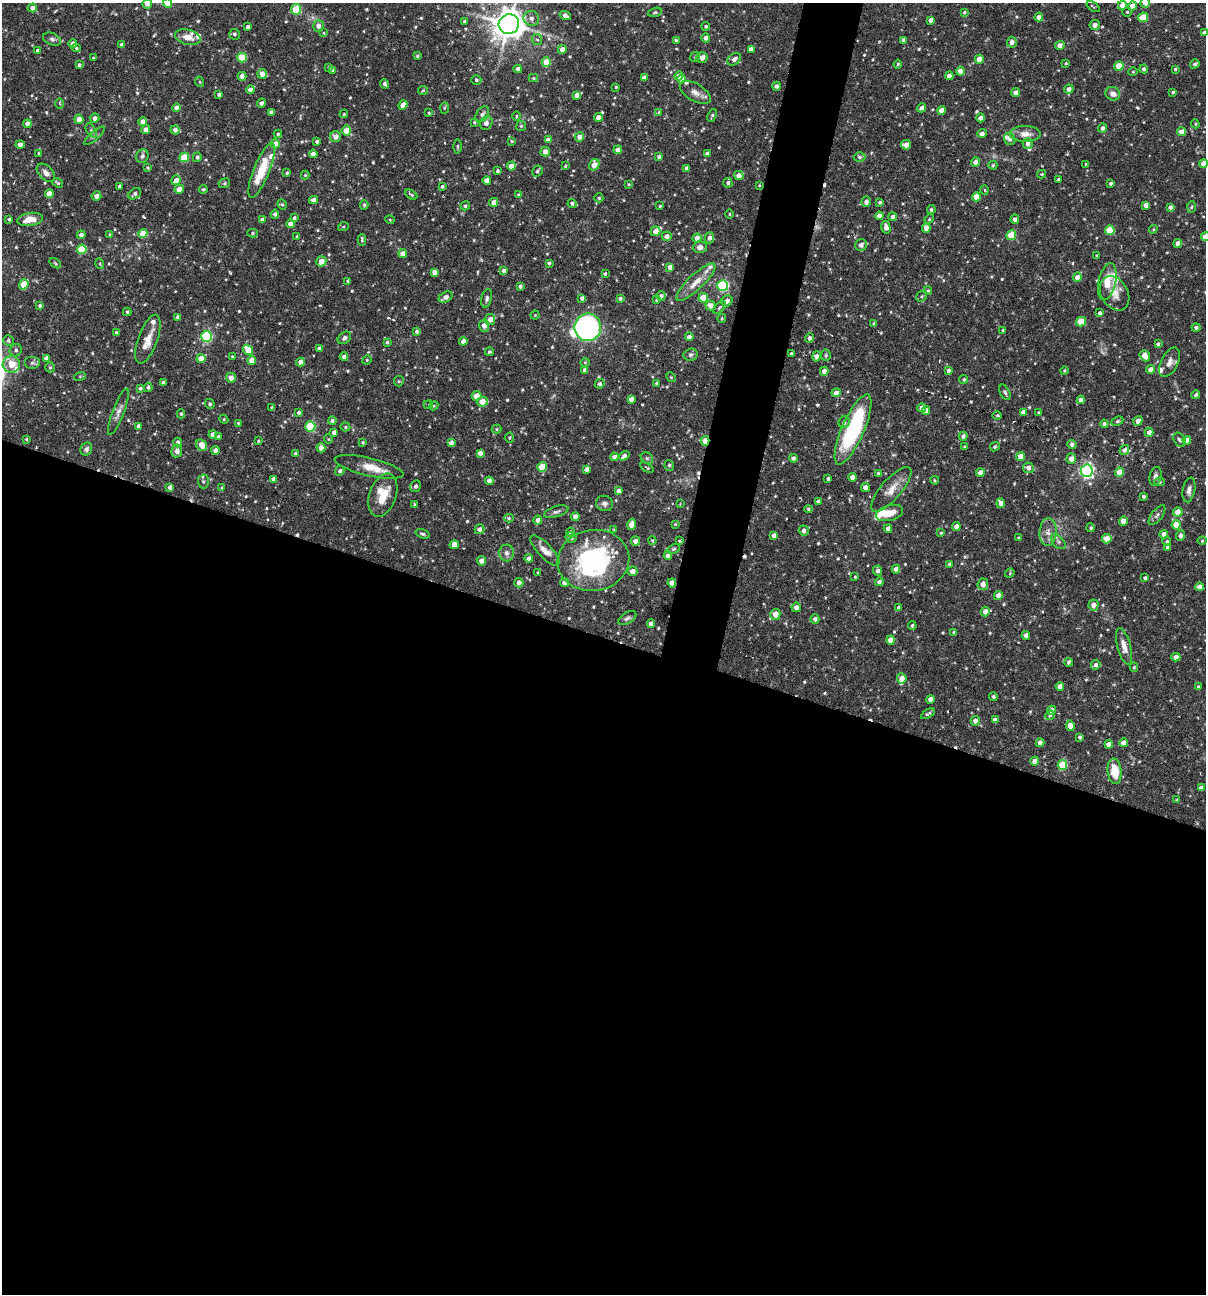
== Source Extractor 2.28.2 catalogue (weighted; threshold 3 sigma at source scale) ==
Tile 14 of 4 x 4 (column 2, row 4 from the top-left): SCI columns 1453-2656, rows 1-1292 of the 5187 x 5168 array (HDU 1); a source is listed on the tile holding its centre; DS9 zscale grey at full resolution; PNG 1208 x 1296 px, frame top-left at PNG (2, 3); each listed source drawn as its Kron ellipse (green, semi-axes under 4 px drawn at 4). Shown black and unused: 54% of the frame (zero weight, under 3 of 6 exposures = <1% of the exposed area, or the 3 px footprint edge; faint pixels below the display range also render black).
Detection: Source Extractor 2.28.2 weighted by HDU 2 'WHT'; one run over the whole footprint, this tile lists its part. Background 0.0752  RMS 0.0048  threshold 0.0198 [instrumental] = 3 sigma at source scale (4.09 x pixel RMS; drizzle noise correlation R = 1.36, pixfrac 0.8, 0.05/0.05 arcsec/px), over >= 5 px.
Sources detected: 631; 1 too faint to see at this stretch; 2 inside a brighter object's white glare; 4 cosmic-ray / hot-pixel residue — neither listed nor drawn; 23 inside a brighter listed object's ellipse — not listed separately; of the other 601, all 500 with FLUX_AUTO >= 0.437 (the completeness limit of this list) listed and drawn (101 fainter detections not listed), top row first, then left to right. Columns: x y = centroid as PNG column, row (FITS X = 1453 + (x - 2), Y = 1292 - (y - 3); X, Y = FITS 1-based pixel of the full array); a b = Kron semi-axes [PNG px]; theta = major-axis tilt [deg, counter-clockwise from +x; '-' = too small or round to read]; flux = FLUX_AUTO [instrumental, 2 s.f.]
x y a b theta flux
168 3 4 4 - 8.7
1145 3 5 4 - 2.5
147 4 5 5 - 2.5
1122 5 4 4 - 2.7
1132 6 4 4 - 3.1
1093 7 7 3 -34 0.62
32 8 4 4 - 2.3
296 9 5 5 - 15
655 12 7 4 15 0.69
964 12 4 3 - 0.58
1127 12 4 4 - 0.55
565 15 6 4 -19 2
1039 17 4 4 - 2.5
1143 17 5 4 - 11
531 18 8 7 - 2.1
931 20 4 4 - 2.4
464 21 4 4 - 0.55
509 24 10 9 - 660
1095 25 5 5 - 2.2
318 26 6 5 - 2.1
706 26 4 4 - 0.69
248 27 4 3 - 1.1
324 33 4 3 - 0.44
1204 33 4 4 - 1.7
234 34 5 5 - 0.92
188 37 13 7 -15 4.1
706 38 4 4 - 2
52 39 9 6 -23 1.2
537 39 5 5 - 0.81
676 40 4 3 - 0.7
904 40 4 4 - 1.3
1012 42 5 5 - 1.9
73 44 4 4 - 2.6
122 45 4 3 - 1.5
1060 45 5 4 - 2
76 48 5 4 - 0.62
562 49 4 4 - 2.7
751 49 4 4 - 2.9
38 51 4 4 - 1.2
417 56 4 3 - 0.59
242 57 5 5 - 13
695 57 5 4 - 0.6
702 57 5 5 - 3
93 58 3 3 - 0.45
734 59 7 5 37 1.8
979 59 4 4 - 4.4
546 62 5 4 - 6.7
1066 63 3 2 - 0.46
898 64 4 4 - 0.57
1195 64 5 4 - 1
79 65 4 4 - 1
1119 66 5 4 - 7.9
329 67 4 4 - 0.52
518 69 4 4 - 1.6
1144 69 4 4 - 0.94
1175 69 3 3 - 0.49
332 70 4 4 - 0.83
960 71 4 4 - 2.5
1133 72 4 4 - 0.44
262 74 5 4 - 2.7
242 76 4 4 - 2.5
679 76 4 4 - 3.5
949 76 4 4 - 2.1
533 78 5 4 - 0.54
644 78 4 4 - 2
682 79 4 4 - 3.9
476 80 5 4 - 0.72
200 82 5 3 - 0.45
385 84 5 4 - 1.2
777 86 4 4 - 1.5
616 87 3 3 - 0.52
1069 89 5 4 - 1.8
250 90 4 4 - 2.7
423 90 5 4 - 0.51
695 92 17 8 -31 3.2
1173 92 3 3 - 0.59
1016 93 4 4 - 2.5
219 94 3 3 - 0.83
1113 94 7 6 - 2.8
577 95 4 4 - 2.9
261 103 5 4 - 1.2
60 104 5 3 - 0.45
403 105 5 4 - 3.5
176 108 4 4 - 2.7
444 108 6 4 88 0.55
922 108 5 4 - 1.6
941 110 4 4 - 2.7
271 112 4 4 - 1.3
659 112 3 3 - 0.58
429 113 3 3 - 0.51
344 114 4 3 - 0.48
482 114 9 6 55 1.4
712 115 7 4 67 0.75
516 116 4 3 - 0.44
598 117 4 4 - 2.7
94 118 5 4 - 1.8
981 118 4 4 - 3.3
79 119 4 4 - 3.7
143 122 4 4 - 2.6
474 122 4 3 - 0.49
486 123 7 6 - 1.6
27 124 4 4 - 2.6
1195 124 4 3 - 0.52
521 126 5 5 - 0.63
1103 128 4 3 - 1.3
91 130 8 4 -59 0.95
146 130 4 4 - 2.4
175 130 4 4 - 1.9
346 131 5 5 - 8.6
1181 132 4 4 - 3.7
982 133 4 4 - 1.6
278 134 4 4 - 0.56
1025 134 15 8 -1 3.8
94 136 13 4 42 1.2
335 137 5 5 - 2.8
579 137 5 4 - 2.8
1010 139 6 5 - 1.4
548 140 4 4 - 2.4
512 141 3 3 - 0.53
317 142 3 3 - 0.96
275 144 4 4 - 3.4
1028 144 5 5 - 1.7
20 145 4 4 - 2.1
906 145 5 4 - 3.1
457 146 7 3 -89 0.59
618 150 4 4 - 2.6
545 152 4 4 - 2.8
39 153 4 4 - 0.51
707 153 4 3 - 0.96
313 154 4 4 - 3.4
142 156 7 6 - 1.2
184 157 5 4 - 15
197 157 5 4 - 1
659 157 4 4 - 1.2
859 157 6 4 -3 0.87
975 162 4 4 - 2.4
1086 164 3 3 - 0.7
1204 164 4 4 - 4.3
594 165 6 5 - 5.1
993 165 4 4 - 0.56
511 166 4 4 - 4.5
565 166 4 3 - 0.51
148 168 3 3 - 0.58
687 168 4 4 - 1.9
262 170 29 8 68 13
497 171 4 4 - 0.74
537 171 6 5 - 1.1
46 173 11 7 -44 2.5
287 173 4 3 - 0.75
1042 174 5 3 - 0.68
305 175 4 4 - 0.49
739 175 5 4 - 2.8
1059 179 3 3 - 0.59
176 180 5 4 - 2.5
487 180 4 4 - 3.1
58 183 6 3 -37 0.69
224 183 6 4 22 0.59
728 183 5 4 - 1
1111 183 3 3 - 0.82
628 184 4 4 - 0.54
759 185 4 3 - 0.44
120 186 4 3 - 1.2
442 187 4 4 - 0.8
179 189 5 4 - 4.3
203 189 4 4 - 0.66
984 190 5 3 - 0.5
49 194 4 4 - 5.4
135 194 7 5 36 1.2
411 195 6 3 -29 0.74
518 195 4 4 - 0.45
96 196 5 4 - 2.3
976 197 4 4 - 6.6
599 198 4 4 - 0.68
314 200 4 4 - 2.6
494 202 4 4 - 2.9
866 202 5 4 - 1.6
880 202 4 3 - 0.75
572 203 4 4 - 1.1
282 205 5 4 - 0.67
364 205 4 4 - 0.69
1146 205 4 4 - 2.7
465 206 5 4 - 0.82
660 206 3 3 - 0.47
1170 207 4 3 - 1.4
1191 207 6 4 87 0.55
931 210 4 4 - 0.9
275 214 4 4 - 1.2
730 214 5 3 - 0.44
879 216 4 4 - 2.2
893 217 4 4 - 1.4
294 218 4 3 - 0.82
9 219 3 3 - 0.71
30 219 13 6 8 5.7
929 219 5 4 - 0.54
1015 219 5 4 - 1.5
262 220 4 4 - 2.3
390 220 4 4 - 0.55
290 224 4 4 - 3.3
343 227 5 3 - 0.44
886 227 6 4 -77 2.7
926 228 4 4 - 2.8
1153 229 4 4 - 0.5
1110 230 5 4 - 13
656 231 5 4 - 3.3
143 233 4 4 - 9.1
253 233 5 4 - 0.63
110 234 4 3 - 0.46
81 235 4 4 - 1.9
1011 235 5 5 - 16
297 236 4 3 - 0.84
667 236 5 5 - 2.6
1205 237 4 4 - 5.5
697 238 4 4 - 3.3
709 238 5 5 - 1.8
362 240 6 3 -90 1
1178 243 4 4 - 2.6
861 245 6 5 - 1.7
700 247 7 6 - 1.9
82 249 5 5 - 17
403 254 4 4 - 3.3
1097 255 4 3 - 0.44
321 261 5 5 - 4.7
55 263 6 3 -36 0.49
549 263 3 3 - 0.87
100 264 5 3 - 0.5
670 267 4 4 - 3.2
504 271 4 4 - 2
434 272 4 4 - 2.6
605 274 4 3 - 0.57
1077 277 4 4 - 2.7
348 281 3 3 - 0.77
696 282 26 7 43 5.9
1107 282 19 8 78 6.9
24 284 5 4 - 9.5
723 285 5 5 - 45
520 286 4 3 - 1.1
928 291 4 4 - 0.48
1115 293 18 13 -60 5.1
661 296 5 4 - 1.5
922 296 6 4 37 0.66
446 297 7 5 30 2.3
487 298 9 5 77 1.2
582 298 4 4 - 1.3
703 298 5 4 - 11
620 299 4 4 - 1.1
657 300 4 3 - 0.51
727 301 6 5 - 1.6
40 306 3 3 - 0.8
710 306 5 4 - 3.5
719 307 8 4 46 0.74
127 312 4 3 - 0.66
1100 313 4 3 - 0.98
535 315 4 4 - 0.48
178 317 4 4 - 1.8
490 319 5 5 - 2.9
722 319 4 3 - 0.53
1081 322 5 4 - 13
874 324 4 3 - 0.6
484 326 6 5 - 3.1
588 327 14 13 - 94
1196 327 4 4 - 1.2
1003 330 3 3 - 0.61
417 331 4 4 - 0.97
116 332 3 3 - 0.5
206 336 5 5 - 42
689 337 4 4 - 3.3
344 338 7 5 37 1.2
810 338 5 4 - 1.3
148 339 26 9 70 6
9 341 5 5 - 0.91
463 341 4 4 - 2.1
387 342 4 3 - 0.63
1158 344 4 3 - 0.81
319 348 4 4 - 1.3
16 350 6 6 - 1.2
248 350 5 4 - 8.6
489 352 4 4 - 0.7
791 353 4 3 - 0.52
691 355 7 6 - 1
826 355 5 5 - 0.59
232 356 4 3 - 0.46
817 356 5 4 - 2.4
1145 356 6 4 -51 4.5
344 357 4 4 - 1.8
46 358 4 4 - 2.4
201 359 4 4 - 5.9
252 360 4 4 - 5.5
367 360 5 4 - 0.51
300 362 4 4 - 2.7
585 362 4 4 - 0.44
1169 362 16 8 63 3
32 363 8 6 0 1.2
11 364 8 8 - 6
50 367 5 4 - 0.57
1150 369 4 4 - 2.3
585 370 4 4 - 2.3
948 370 4 3 - 1.2
824 371 4 4 - 2.5
1064 371 4 4 - 0.51
80 376 6 4 18 0.46
671 377 5 4 - 0.47
231 378 5 5 - 2.9
964 379 4 4 - 0.64
399 381 5 5 - 0.54
163 383 3 3 - 1.1
656 383 3 3 - 0.6
600 384 5 4 - 1
148 387 4 4 - 1
140 388 4 4 - 0.79
1005 392 8 5 -64 1.1
836 393 4 4 - 2.7
1196 395 4 4 - 0.86
477 396 5 5 - 4.7
631 399 4 4 - 2.2
1081 400 4 4 - 2.7
482 402 5 5 - 5.6
210 404 5 4 - 0.7
428 405 5 4 - 0.54
434 406 5 4 - 0.51
272 407 3 3 - 0.61
922 408 4 4 - 2.8
926 411 4 4 - 2.6
118 412 25 5 69 2.7
299 412 4 3 - 0.93
1023 412 4 4 - 2.5
1039 412 4 4 - 0.53
181 414 4 4 - 0.61
997 415 5 3 - 0.56
224 419 4 4 - 0.48
332 421 4 4 - 0.87
1117 421 6 4 27 0.57
1138 421 5 4 - 2.9
844 422 6 5 - 1.5
238 423 4 4 - 0.52
1104 424 4 4 - 1.2
139 426 4 4 - 1.9
310 426 5 5 - 22
345 427 5 4 - 0.55
496 429 5 4 - 0.5
853 429 38 11 66 50
334 432 4 4 - 2
1149 432 4 4 - 2.5
213 435 4 4 - 2.8
963 436 4 4 - 1.3
218 437 4 4 - 0.79
509 438 5 5 - 0.68
26 439 3 2 - 0.47
328 439 4 4 - 0.45
1179 440 8 5 -54 1
1187 440 4 4 - 3.1
258 441 4 3 - 0.44
705 441 5 3 - 9.8
363 442 3 3 - 0.49
178 443 5 4 - 1.5
451 443 4 4 - 1.7
202 445 6 5 - 5.1
1072 445 4 4 - 1.3
964 447 4 3 - 0.5
995 447 5 4 - 0.77
321 448 4 4 - 2.7
86 449 7 5 62 1.2
215 450 4 4 - 2
1124 450 5 4 - 1.4
177 451 6 5 - 2.4
480 453 4 4 - 2
296 454 4 3 - 1.3
624 456 6 4 35 1.6
1021 456 4 4 - 6.1
614 457 4 4 - 1.8
647 458 7 5 -42 0.8
793 458 4 4 - 1.2
1071 459 5 4 - 2.9
669 465 5 4 - 0.77
369 467 35 9 -13 6.3
542 467 5 4 - 10
647 468 7 3 -32 0.64
1028 468 5 5 - 2.4
586 469 4 4 - 1.9
340 471 5 4 - 0.93
1087 471 6 6 - 110
1119 472 4 4 - 6.6
878 473 4 4 - 0.5
980 473 4 4 - 4.2
1155 476 9 6 78 1.5
852 477 4 4 - 2.7
273 479 4 4 - 2
828 479 3 3 - 0.93
935 480 4 4 - 0.47
203 481 7 5 -88 0.97
489 481 4 4 - 2.5
1159 482 5 4 - 0.75
416 486 6 5 - 1.2
170 487 4 4 - 2
865 487 4 4 - 2.6
222 488 4 3 - 0.59
891 489 28 10 49 5.8
1189 490 12 6 79 2
619 491 4 4 - 2.4
383 495 22 13 71 9.8
1144 496 3 3 - 0.92
818 502 4 3 - 1.4
604 503 8 7 - 1.6
1001 503 5 4 - 2.8
680 504 4 3 - 0.44
414 505 4 2 - 0.54
808 509 4 4 - 0.59
556 512 12 5 17 1.3
1178 512 4 4 - 5.8
889 513 14 7 15 5.9
1157 515 12 5 52 1.3
575 517 4 4 - 2.4
509 518 5 4 - 0.59
538 520 4 4 - 2.4
1123 521 4 4 - 4.6
631 524 5 4 - 3.3
675 524 4 3 - 0.45
1176 525 4 4 - 7.3
956 526 4 4 - 2.4
1091 528 4 4 - 0.79
479 529 5 5 - 1.6
888 529 4 4 - 2.2
614 530 3 3 - 0.45
804 531 5 5 - 1.9
570 532 4 3 - 0.84
1048 532 14 8 87 3.4
941 533 3 3 - 0.51
422 534 7 4 -18 0.82
1164 534 4 4 - 2.5
774 535 4 4 - 1.8
1180 535 5 4 - 1.5
571 537 5 5 - 1.3
1018 538 4 4 - 0.49
1107 539 5 4 - 7.3
652 540 4 3 - 0.49
635 541 5 5 - 2.3
679 541 4 3 - 0.7
1202 541 4 4 - 0.47
1058 542 9 5 -45 1.2
1167 542 4 4 - 0.94
454 545 5 4 - 3.4
1167 547 3 3 - 0.73
674 549 6 4 27 0.8
545 551 20 7 -46 4.5
507 553 8 7 - 1.9
668 556 4 4 - 2.9
529 558 4 4 - 2
593 560 36 30 9 60
481 561 4 4 - 2.8
949 564 4 3 - 0.89
896 569 4 4 - 2.4
632 571 5 5 - 3.2
877 571 5 4 - 1.4
538 573 3 3 - 0.47
1010 573 5 4 - 0.48
855 577 3 3 - 0.46
1145 578 4 3 - 0.97
879 582 4 4 - 1.7
519 583 5 4 - 2.4
564 583 4 4 - 2.5
672 583 4 4 - 4.6
983 584 6 5 - 2.8
1200 587 4 4 - 3.4
998 595 4 4 - 3.3
1093 605 5 5 - 3
796 607 5 4 - 2.3
899 608 4 4 - 2
985 612 5 4 - 2.7
775 614 5 5 - 4.7
627 618 10 5 31 1.2
815 619 4 4 - 1.3
651 624 4 4 - 2.6
912 626 4 3 - 0.84
954 632 4 3 - 0.65
1026 636 4 4 - 2
890 640 4 4 - 4.3
1124 646 19 6 -75 3.4
1176 657 4 4 - 2.8
1069 662 4 3 - 0.77
1096 665 5 4 - 1.2
1134 667 4 4 - 0.53
902 678 5 5 - 2.9
1060 686 4 4 - 2.3
1198 687 4 3 - 0.69
993 697 4 4 - 0.76
930 699 4 4 - 2.6
1052 710 4 4 - 3.3
928 714 8 4 31 0.88
1050 715 5 4 - 0.98
995 720 4 4 - 1.9
975 721 5 4 - 1.9
1070 726 5 4 - 4.1
1080 737 4 3 - 0.96
1040 743 4 4 - 2.6
1123 743 4 4 - 3.1
1109 744 4 4 - 3.9
1035 761 4 4 - 4.4
1062 765 5 5 - 19
1114 771 13 7 -85 9.3
1201 788 4 4 - 2
1177 800 4 4 - 0.58
Overlapping masked pixels (flux is a lower limit): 3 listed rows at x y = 853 429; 705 441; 672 583
Isophote crosses this tile's border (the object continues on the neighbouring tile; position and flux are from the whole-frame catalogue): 7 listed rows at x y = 168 3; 1145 3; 147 4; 509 24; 1204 33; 1204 164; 1205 237